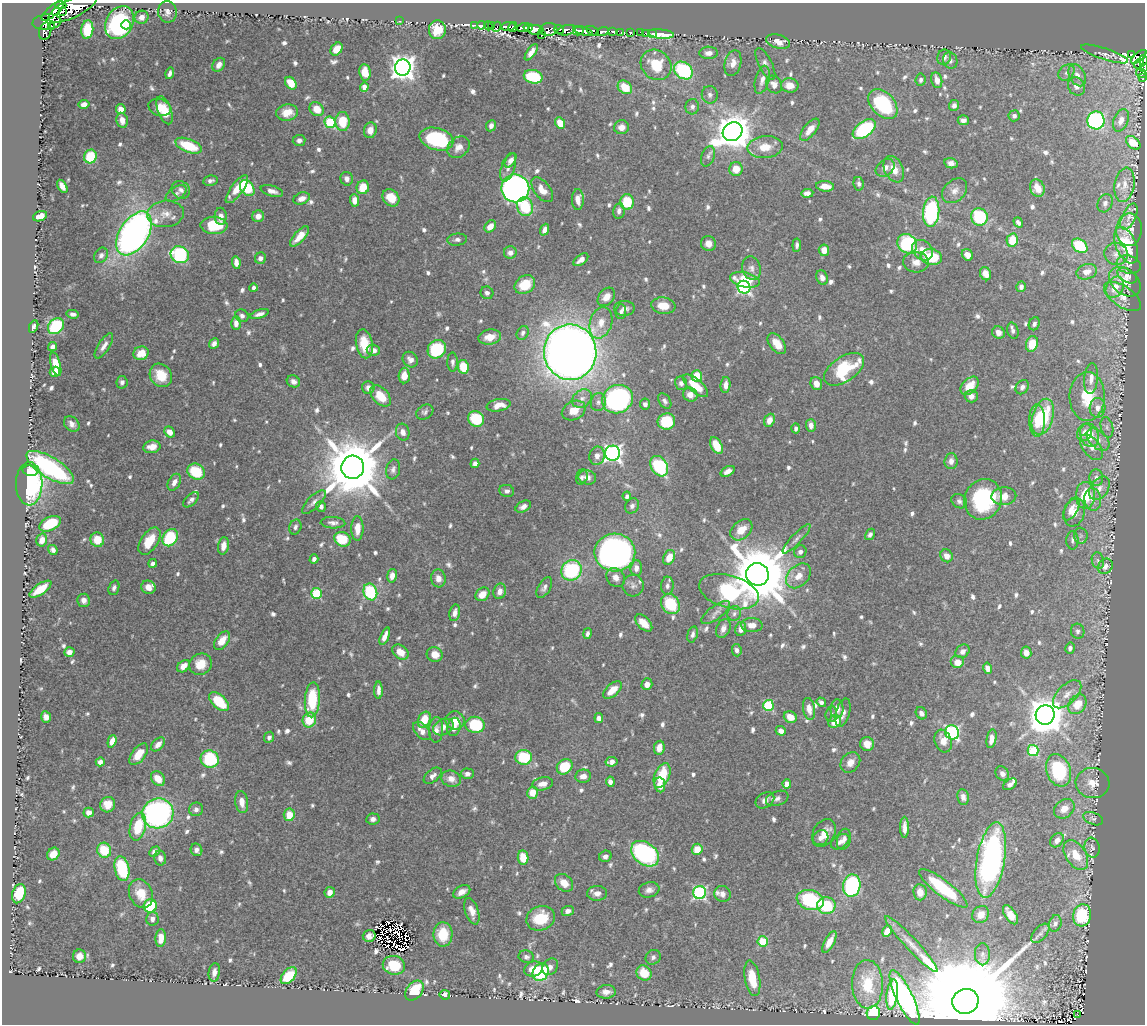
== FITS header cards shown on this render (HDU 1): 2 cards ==
NAXIS1  =                 1143
NAXIS2  =                 1022

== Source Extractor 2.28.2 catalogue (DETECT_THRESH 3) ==
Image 1143 x 1022 px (HDU 1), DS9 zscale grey, 1 PNG px = 1 image px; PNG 1147 x 1026 px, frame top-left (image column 1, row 1022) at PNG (2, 3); each listed source drawn as its Kron ellipse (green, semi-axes under 4 px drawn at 4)
Background 0.42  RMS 0.008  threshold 0.0239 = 3 sigma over >= 5 px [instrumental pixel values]
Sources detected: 885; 14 with non-positive FLUX_AUTO (blend fragments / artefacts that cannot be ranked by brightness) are neither listed nor drawn; of the other 871, the 500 brightest by FLUX_AUTO listed and drawn (371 fainter detections omitted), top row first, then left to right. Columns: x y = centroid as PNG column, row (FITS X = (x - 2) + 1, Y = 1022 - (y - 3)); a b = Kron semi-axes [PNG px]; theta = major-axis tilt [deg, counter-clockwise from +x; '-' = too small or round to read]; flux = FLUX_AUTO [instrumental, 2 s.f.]
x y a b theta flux
61 5 6 4 -7 390
73 8 27 9 26 2500
53 11 14 5 40 23
63 11 3 2 - 170
167 12 11 9 -80 2.8
142 17 7 6 - 4
399 21 2 2 - 38
47 22 14 7 6 250
119 22 17 13 59 91
126 25 4 4 - 9.2
475 25 3 3 - 7.6
481 25 4 3 - 11
492 25 3 2 - 14
52 26 4 3 - 74
488 26 4 2 - 11
508 26 7 3 2 190
497 27 5 3 - 11
513 27 5 4 - 310
528 27 4 3 - 180
523 28 6 4 15 580
559 29 5 3 - 140
87 30 9 6 83 18
437 30 9 8 - 11
536 30 7 5 -2 95
549 30 9 6 3 230
567 30 9 5 14 110
45 31 9 6 76 220
578 31 5 4 - 390
583 31 10 3 -18 510
593 31 6 3 -25 160
612 31 4 3 - 96
603 32 6 4 18 260
621 32 4 3 - 39
630 32 4 3 - 24
641 32 3 3 - 8
645 33 3 2 - 1.9
652 33 3 3 - 5
661 34 13 4 -5 14
541 35 2 2 - 20
778 41 12 7 -15 5.3
337 49 7 5 51 6.3
531 52 9 4 55 3.8
709 53 9 6 0 3.2
1105 54 25 5 -18 3
1131 54 3 3 - 18
944 57 8 6 70 2.9
1139 57 9 4 40 340
950 60 8 7 - 2
1143 60 5 3 - 130
733 63 13 8 75 4.7
765 64 17 6 -62 2.6
1139 64 6 4 40 16
219 65 7 5 56 3.1
656 65 16 14 -43 19
403 67 8 8 - 530
1143 68 3 2 - 16
683 71 10 8 -38 50
365 72 8 5 -82 8.1
170 73 6 3 75 1.8
1066 73 9 7 47 2
1141 73 5 4 - 7
1077 75 12 8 -62 3.6
533 77 9 6 -13 32
1143 78 3 2 - 4.5
762 80 14 7 75 3.5
921 80 6 5 - 1.7
937 80 8 5 -76 4.1
291 83 7 5 -53 11
774 85 9 7 -58 3.8
790 85 9 7 -8 5.8
1076 86 9 8 - 3.1
364 87 4 4 - 4.5
625 87 8 6 -39 13
710 95 8 8 - 2
84 104 5 4 - 3.2
883 104 17 11 -47 51
954 105 5 5 - 2.3
692 107 7 7 - 2
160 108 11 8 -18 10
121 109 5 5 - 4.6
317 109 7 6 - 7.9
164 110 15 6 -69 7.9
287 112 11 8 9 7.6
1014 116 5 5 - 1.9
122 120 7 5 -78 4.5
963 120 5 5 - 2.3
1096 120 9 8 - 110
1121 120 12 7 68 3
342 121 9 7 -87 15
330 122 6 5 - 36
560 123 6 4 -62 9.6
491 126 6 5 - 2.7
621 127 7 7 - 3.9
864 129 13 7 37 52
370 130 8 6 77 4.5
810 130 13 6 51 5.3
733 132 10 9 - 1300
436 139 17 11 -16 52
299 140 6 5 - 1.9
1133 143 8 5 -41 9.3
189 146 14 6 -21 20
459 147 12 9 40 4.4
765 147 18 11 4 9.8
90 156 7 6 - 20
708 156 10 6 72 2.1
510 160 8 4 56 3
951 163 6 5 - 2.4
508 167 15 6 71 3.5
885 168 10 7 40 3.5
736 169 7 6 - 8.3
894 169 14 9 -64 6.7
347 179 7 6 - 2.5
210 181 7 5 10 1.8
859 184 7 5 -79 1.7
1125 185 17 10 81 5.2
62 186 7 4 -59 4.1
825 186 9 5 -7 6.7
363 187 7 6 - 12
247 188 9 6 -53 35
515 188 14 14 - 280
1037 188 9 7 -66 7
237 189 17 6 54 9.5
181 190 10 8 -32 2.9
542 190 14 8 -53 6.3
272 191 11 5 -16 2.9
955 191 14 10 45 4.2
807 193 6 4 5 2.7
176 194 12 6 35 2.4
302 198 8 5 21 4.1
391 198 9 7 -47 9.9
578 199 10 6 -90 4.9
354 200 6 4 -88 5.3
627 202 8 7 - 20
1105 203 9 7 66 2.1
525 207 9 8 - 23
619 211 8 5 81 2.4
931 212 15 8 84 71
165 214 18 13 7 7.3
40 216 7 5 22 5.7
221 216 8 6 -88 3.3
258 216 6 5 - 4.3
979 217 9 8 - 37
1129 217 14 6 65 2.5
1018 222 5 3 - 1.6
214 226 13 8 -2 19
490 226 6 5 - 4.7
545 230 6 4 68 3.3
1129 230 16 13 88 5.7
134 233 24 14 57 280
300 236 13 5 48 7.9
457 240 10 6 6 1.8
1012 240 7 5 77 13
708 243 7 7 - 4.1
907 244 10 9 - 43
797 245 6 4 83 1.8
1126 245 19 10 -67 24
1080 246 8 6 -38 28
824 250 6 5 - 5.9
922 250 11 9 -43 6.2
510 252 6 6 - 3.1
1116 254 12 11 - 4.3
101 255 8 6 58 2.1
180 255 9 8 - 69
967 255 6 5 - 3.8
931 257 11 8 -10 23
260 258 6 5 - 2.5
581 260 8 5 37 3.3
236 262 6 4 -84 3.2
916 262 13 10 -4 5.3
1129 264 12 9 -18 2.5
751 268 12 9 -74 3.5
1087 272 10 7 18 4.8
986 274 7 5 -62 4.1
1127 276 11 6 -28 1.9
822 278 7 5 -67 3.6
745 280 15 7 -12 18
1125 282 18 12 -39 6.1
525 285 11 8 36 14
744 287 6 6 - 120
1021 287 5 4 - 1.7
1115 287 11 8 59 6.8
254 288 4 4 - 1.6
487 293 6 6 - 2
1122 296 21 10 -34 5
606 297 10 7 49 5
663 306 12 8 -7 8.6
624 308 10 7 1 3
621 312 7 5 85 1.6
73 314 6 4 -13 1.9
260 314 10 4 18 2.5
242 316 7 6 - 1.9
236 323 7 5 90 3.8
601 323 16 11 72 7.4
1034 324 7 5 65 1.9
56 326 9 7 46 35
34 327 6 3 66 2.4
1013 331 8 5 -74 1.7
998 332 6 6 - 3.4
523 333 7 5 61 2
490 337 11 7 10 6.9
214 344 5 4 - 2.5
364 344 14 8 -79 12
777 344 12 7 -52 7.6
1032 344 8 6 73 13
104 346 14 5 57 3.4
53 347 5 4 - 2.3
437 349 10 8 47 34
373 350 6 5 - 2.7
570 352 28 26 -84 900
141 353 7 6 - 9.1
410 360 8 7 - 3
452 362 9 5 -90 1.7
56 364 12 5 -74 10
463 367 7 5 -79 16
844 369 22 12 34 36
55 372 5 4 - 3.5
161 375 12 10 -51 12
404 376 8 5 88 6.1
697 376 6 5 - 13
1091 378 15 7 83 5
293 381 7 5 -30 2.6
122 382 6 5 - 2
681 383 7 6 - 2
816 384 7 5 -70 4.5
726 385 8 5 85 3.4
695 386 15 6 -40 12
970 386 11 7 45 9.8
1022 387 8 6 54 2.4
368 388 6 6 - 2.4
690 395 7 6 - 4.3
381 396 12 8 -48 12
971 396 6 6 - 3.4
1087 396 24 17 89 23
582 399 11 8 34 3.3
617 399 15 14 - 150
665 401 8 5 -55 1.7
598 402 9 7 76 2.3
645 404 5 5 - 2.2
499 405 12 6 10 6
1097 408 10 8 85 4.5
574 411 12 9 26 8.2
425 412 9 7 32 1.6
1043 417 18 10 74 34
476 419 8 7 - 25
769 420 7 5 68 5.7
1037 420 16 8 -90 11
666 421 9 8 - 25
72 424 9 6 -45 2.9
811 425 6 5 - 3.4
1107 427 10 6 -75 2.1
796 428 5 4 - 1.9
170 432 6 5 - 4.8
403 432 8 6 -74 3.4
1085 432 9 7 66 3.8
1089 435 12 9 -72 11
1098 440 13 8 -43 4.9
716 445 9 5 -63 13
152 447 8 6 10 5.5
1091 447 15 8 -51 4.5
613 453 7 7 - 190
597 456 9 7 77 3.7
951 461 8 6 85 3
475 463 5 4 - 2.4
659 466 11 8 -60 42
353 467 11 11 - 4600
50 468 27 10 -32 96
393 469 10 7 75 2.1
30 471 7 5 -14 5.7
728 471 7 4 28 2.9
196 472 9 7 -33 21
582 477 8 6 71 1.7
587 477 9 7 -14 3.3
1096 478 8 7 - 2.7
174 482 9 6 61 3.5
29 484 21 13 89 71
1099 488 13 9 55 4.4
507 491 7 6 - 1.6
1085 495 13 9 89 21
627 496 4 4 - 1.6
1004 496 12 9 4 6.3
983 499 21 18 65 53
191 500 9 5 44 2.3
1093 500 11 8 -82 4.6
959 501 8 6 -33 1.8
314 502 15 6 45 2.8
321 506 5 5 - 1.8
632 506 8 7 - 1.9
523 507 8 5 27 2.7
1071 509 13 6 61 4.7
1074 513 14 10 72 8.3
333 523 12 5 -2 2.4
50 524 11 6 26 23
295 527 8 6 71 1.9
357 528 12 6 89 7.1
741 530 12 9 41 8.3
870 534 6 4 59 1.8
1081 536 8 7 - 1.7
170 538 9 7 57 34
342 539 8 7 - 17
796 539 19 5 46 2.7
42 540 6 5 - 4.2
97 540 7 7 - 11
1072 540 9 6 -88 1.8
149 541 15 8 57 14
223 546 9 5 79 5.1
53 550 5 4 - 1.7
615 552 20 19 - 300
800 552 6 6 - 2.2
946 556 7 6 - 4.4
669 557 8 5 65 7.2
314 559 4 4 - 1.9
1098 561 8 6 -75 1.7
153 563 4 4 - 2.2
1105 566 8 6 48 3.2
636 568 8 5 88 3
571 570 11 9 44 54
757 574 11 11 - 4700
392 576 7 5 80 4.2
798 576 14 10 45 6.8
438 578 9 7 -80 4.2
616 578 10 8 -46 3.8
633 586 11 10 - 2.6
667 586 9 6 87 2.1
148 587 7 6 - 4.5
114 588 7 5 70 1.9
544 588 11 6 59 2.3
40 589 13 5 34 11
500 591 8 6 73 3.9
370 592 8 6 -70 40
729 592 31 16 -16 62
316 593 5 5 - 28
482 594 8 6 40 7
84 600 6 6 - 2.9
670 604 11 8 -54 23
716 612 17 6 36 3
455 613 8 5 79 3.1
734 613 7 6 - 1.8
644 623 10 6 -44 7.6
752 625 11 7 -2 4.2
723 628 10 6 66 3.3
741 629 7 5 80 3.4
1078 631 7 6 - 1.7
587 634 5 4 - 1.8
693 634 8 5 76 1.9
385 636 9 4 67 4.5
222 641 10 6 54 8.5
1070 648 6 4 75 1.9
737 650 6 5 - 1.9
963 651 7 6 - 2.5
69 652 5 4 - 3.2
400 652 9 6 -40 6.3
1026 653 6 5 - 4.3
435 654 8 7 - 6.7
957 662 7 6 - 6.1
201 664 11 10 - 10
184 666 7 5 42 5.7
988 668 6 4 -78 3.6
647 684 6 5 - 3.7
378 690 8 4 -89 2.9
612 690 11 6 43 7.1
1067 694 18 9 44 5.6
312 700 17 7 86 28
219 702 12 6 -43 23
821 702 5 4 - 1.7
1077 704 11 8 52 10
768 705 5 5 - 34
809 709 11 6 -81 4.8
837 709 9 6 88 4.4
843 713 14 7 75 3.8
921 713 6 5 - 2.3
831 714 8 6 81 1.7
1045 715 10 9 - 1400
46 717 5 5 - 3.2
790 717 7 5 -29 7.1
599 718 5 4 - 2.8
309 720 7 6 - 15
424 720 8 6 65 13
455 720 9 9 - 6.7
835 722 7 6 - 10
475 725 10 8 -7 32
443 727 11 7 25 3.9
454 727 9 6 80 5.4
436 730 13 7 87 4
422 731 11 6 -47 4.6
781 731 5 4 - 2.7
952 732 7 7 - 89
269 737 6 5 - 1.6
991 739 9 5 80 4.8
112 741 6 4 72 4.3
943 741 12 8 -71 5.6
158 744 8 5 45 4.2
867 744 7 6 - 6.7
659 748 7 5 80 6
1033 750 6 5 - 31
139 754 12 6 53 9.5
524 757 8 7 - 29
210 759 9 8 - 37
100 762 4 4 - 2.3
611 762 6 4 10 2.9
850 762 11 8 50 4.7
565 767 8 7 - 20
1058 770 17 12 -70 43
467 774 6 5 - 1.9
1002 774 8 6 -53 2.1
662 775 13 7 67 20
433 776 10 6 40 2.7
583 776 8 6 8 4
158 779 8 6 -49 7.7
451 779 10 8 -15 4.4
610 782 5 4 - 3
1093 783 17 15 -7 7.6
543 784 10 6 12 3.9
787 784 5 4 - 5.8
1010 784 8 5 33 2.1
660 785 7 5 -80 5.3
532 793 6 5 - 7.2
963 797 8 5 -80 3
777 798 12 7 20 2.4
765 800 10 7 34 3.2
242 802 11 6 -81 5.2
108 805 8 7 - 7.3
196 809 7 6 - 2.2
1064 809 11 8 40 5.2
89 812 5 4 - 3
158 813 16 14 25 160
289 815 6 5 - 9.2
373 819 7 5 9 2.1
1093 819 10 6 -21 1.8
138 827 14 8 76 20
905 827 10 4 -90 3.5
824 833 15 10 59 6.9
821 838 8 7 - 3.1
844 839 10 7 74 2.8
1057 840 8 6 48 2.8
840 842 10 6 34 2.4
1092 848 10 7 -80 2
697 849 6 5 - 8.8
104 850 7 7 - 18
196 850 6 5 - 2.5
154 852 6 4 46 3.3
53 854 7 5 48 6.7
645 854 15 10 -39 100
1076 855 17 10 -56 9.9
605 856 6 5 - 2.2
523 857 7 5 -81 11
160 858 7 6 - 2.8
991 860 38 14 80 150
122 868 12 7 -78 33
564 883 10 7 -43 6.8
852 886 11 8 80 68
943 888 30 8 -37 37
649 890 10 7 15 2.9
330 892 5 5 - 5.1
462 892 9 5 29 3.9
920 892 8 6 -83 6.4
597 893 10 7 3 3.1
700 893 6 6 - 82
19 894 10 6 72 20
141 894 15 11 -64 10
722 894 8 8 - 3
810 900 14 10 -18 50
150 906 7 6 - 26
826 906 9 8 - 25
472 911 14 6 -71 4.8
568 911 6 5 - 2.1
981 914 9 8 - 6.6
1010 915 11 5 -56 7.3
1082 915 11 9 76 27
541 918 15 12 23 16
152 919 7 6 - 2.9
1055 923 8 6 72 2.1
887 931 6 4 61 7.5
1040 933 11 6 49 2.2
443 934 12 9 89 16
369 936 6 6 - 2.8
161 938 9 5 86 6.9
763 941 5 5 - 24
829 942 12 5 62 7.1
911 944 38 6 -47 7.2
982 954 11 7 90 2.1
79 956 7 6 - 4.6
526 957 8 6 -18 1.7
653 957 8 7 - 1.8
394 965 11 9 -14 19
550 967 9 7 51 2.7
533 969 9 7 20 7.3
214 972 9 5 81 3
541 972 9 7 58 36
644 973 8 7 - 12
289 976 10 6 49 22
752 978 18 7 -79 18
867 984 24 15 -88 19
414 991 11 7 52 18
606 992 9 6 3 4.6
445 995 5 5 - 2.6
892 995 15 5 83 18
905 997 30 8 -64 93
965 1001 13 12 - 22000
873 1013 7 6 - 33
1078 1015 2 2 - 8.8
At the frame edge (FLAGS 8, measured only in part): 3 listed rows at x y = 1143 60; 1143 68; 1143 78
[371 fainter detections neither listed nor drawn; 14 non-positive-flux detections neither listed nor drawn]